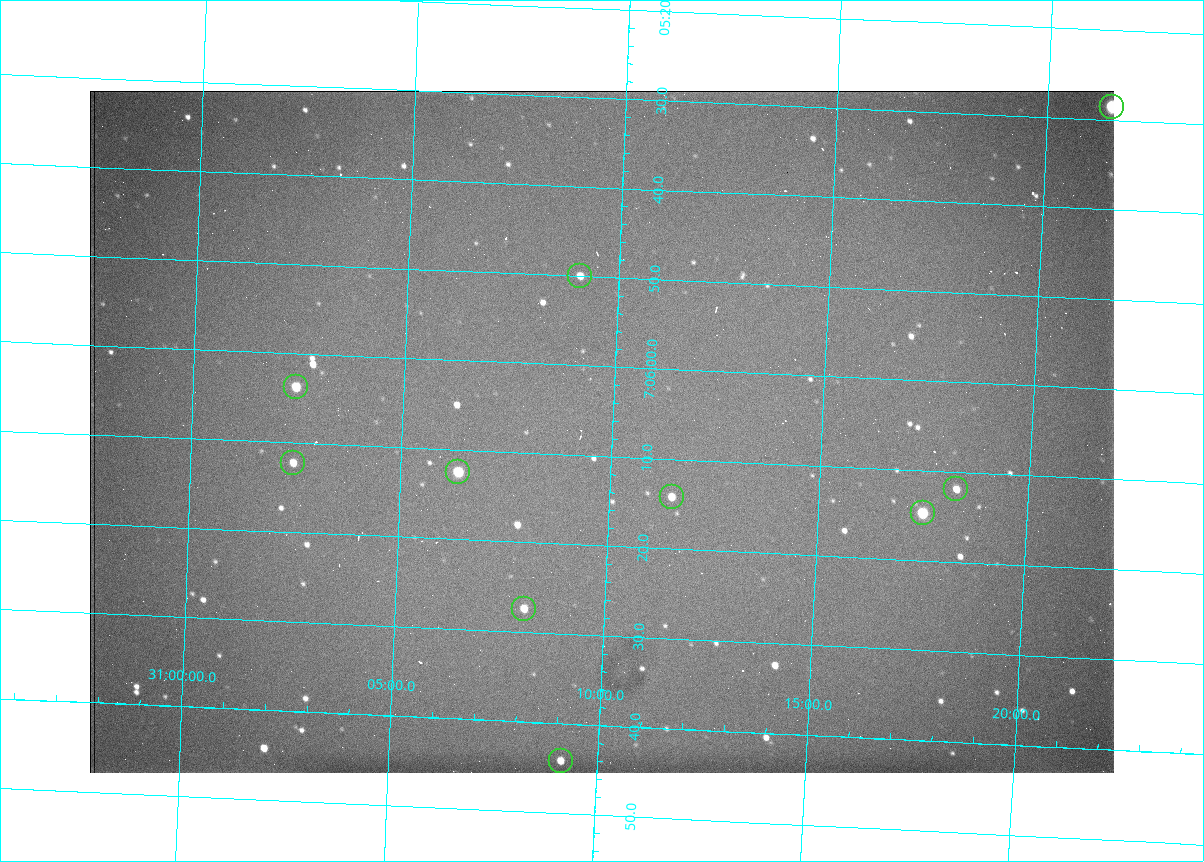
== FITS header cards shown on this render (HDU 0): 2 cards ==
NAXIS1  =                 1024 /fastest changing axis
NAXIS2  =                  682 /next to fastest changing axis

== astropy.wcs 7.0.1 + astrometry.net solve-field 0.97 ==
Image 1024 x 682 px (HDU 0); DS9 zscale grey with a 90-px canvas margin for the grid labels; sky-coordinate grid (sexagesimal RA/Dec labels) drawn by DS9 from the SOLVED WCS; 10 Tycho-2 reference stars matched to detected sources circled (green)
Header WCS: RA---TAN/DEC--TAN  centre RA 07:06:07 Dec +31:10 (106.53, +31.16 deg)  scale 1.44 arcsec/px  FOV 24.5' x 16.3'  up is -93 deg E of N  parity flipped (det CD > 0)
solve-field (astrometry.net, Tycho-2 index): VERIFIED the header's WCS against the Tycho-2 star catalogue (10 matches, 0 conflicts) and refined it, rather than solving blind
Solved WCS: RA---TAN-SIP/DEC--TAN-SIP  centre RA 07:06:07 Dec +31:10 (106.53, +31.16 deg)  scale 1.43 arcsec/px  FOV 24.4' x 16.3'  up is -92 deg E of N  parity flipped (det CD > 0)
The solver's refit moves the header's centre by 0.54 arcsec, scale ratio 0.9964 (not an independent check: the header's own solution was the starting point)
Tycho-2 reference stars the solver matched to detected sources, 10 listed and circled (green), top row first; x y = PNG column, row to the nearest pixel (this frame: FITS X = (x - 90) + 1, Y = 682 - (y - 91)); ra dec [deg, ICRS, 3 dp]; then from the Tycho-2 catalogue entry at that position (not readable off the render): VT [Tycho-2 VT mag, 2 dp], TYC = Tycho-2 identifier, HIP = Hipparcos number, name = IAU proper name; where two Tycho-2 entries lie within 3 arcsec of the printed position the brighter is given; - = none
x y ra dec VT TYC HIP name
1112 107 106.369 +31.359 8.79 2438-636-1 - -
580 276 106.458 +31.151 12.35 2438-728-1 - -
296 387 106.516 +31.041 10.39 2438-398-1 - -
293 463 106.551 +31.041 11.84 2438-663-1 - -
458 472 106.552 +31.106 9.20 2438-180-1 - -
956 489 106.550 +31.305 11.61 2438-184-1 - -
672 497 106.559 +31.192 11.79 2438-1039-1 - -
923 513 106.562 +31.292 10.01 2438-106-1 - -
524 609 106.614 +31.135 11.36 2438-550-1 - -
561 761 106.684 +31.152 11.76 2438-931-1 - -